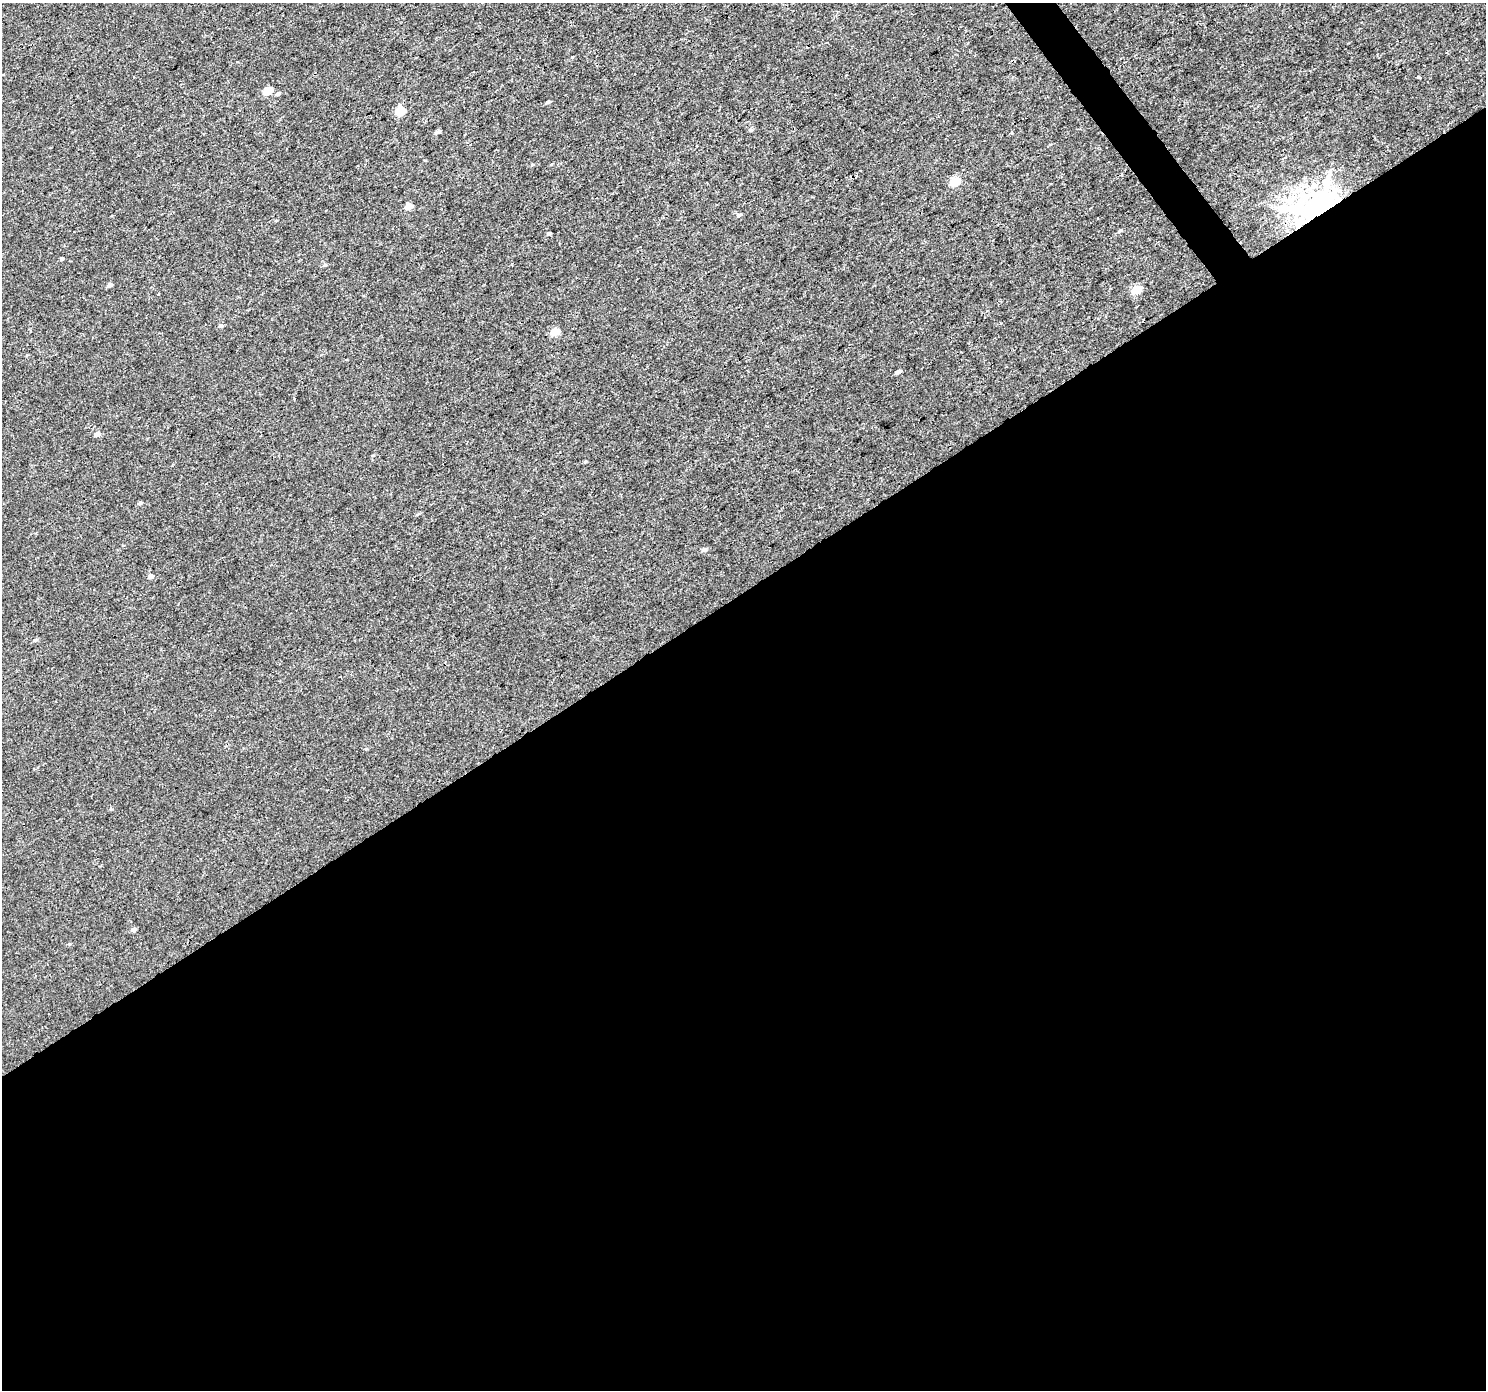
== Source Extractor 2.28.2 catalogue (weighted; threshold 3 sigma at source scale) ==
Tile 15 of 4 x 4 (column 3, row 4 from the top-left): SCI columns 2977-4460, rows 191-1578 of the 5946 x 5873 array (HDU 1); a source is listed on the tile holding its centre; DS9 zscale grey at full resolution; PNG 1488 x 1392 px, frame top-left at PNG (2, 3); no overlay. Shown black and unused: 58% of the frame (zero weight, under 3 of 4 exposures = <1% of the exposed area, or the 3 px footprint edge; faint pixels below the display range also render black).
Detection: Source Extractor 2.28.2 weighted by HDU 2 'WHT'; one run over the whole footprint, this tile lists its part. Background 0.00143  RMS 0.0018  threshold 0.00791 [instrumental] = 3 sigma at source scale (4.5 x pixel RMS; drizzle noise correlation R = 1.50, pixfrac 1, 0.0396/0.0396 arcsec/px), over >= 5 px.
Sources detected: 27; all 27 listed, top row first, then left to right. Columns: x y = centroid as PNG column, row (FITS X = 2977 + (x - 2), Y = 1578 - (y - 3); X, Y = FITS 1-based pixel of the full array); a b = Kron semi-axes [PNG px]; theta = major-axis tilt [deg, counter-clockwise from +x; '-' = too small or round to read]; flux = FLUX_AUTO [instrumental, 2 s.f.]
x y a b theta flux
572 57 3 3 - 0.13
1419 77 4 2 - 0.23
267 91 5 4 - 4.6
278 94 6 5 - 0.33
548 102 5 4 - 0.33
400 111 6 5 - 7.2
751 130 6 5 - 0.3
437 132 6 4 26 0.43
955 181 6 5 - 6.5
408 207 5 4 - 2.3
1317 209 30 20 21 95
739 215 7 4 23 0.35
1120 231 5 4 - 0.21
548 233 5 4 - 0.23
61 259 3 3 - 0.92
325 265 6 4 21 0.25
110 285 5 4 - 0.5
1136 290 6 4 21 5.4
220 325 6 5 - 0.4
555 332 5 4 - 3.8
898 372 5 4 - 0.59
97 434 6 5 - 0.88
140 503 6 4 17 0.28
704 550 6 5 - 0.39
150 576 6 5 - 0.72
35 640 6 4 17 0.31
134 929 6 4 8 0.58
Overlapping masked pixels (flux is a lower limit): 1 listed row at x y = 1317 209